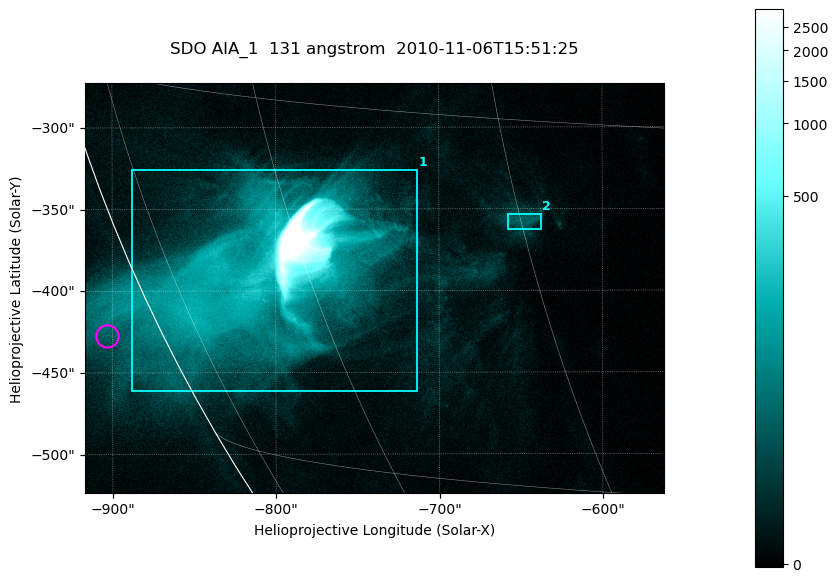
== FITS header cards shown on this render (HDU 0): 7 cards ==
TELESCOP= 'SDO     '           /
INSTRUME= 'AIA_1   '           /
WAVELNTH=                  131 /
WAVEUNIT= 'angstrom'           /
DATE-OBS= '2010-11-06T15:51:25.22' /
CTYPE1  = 'HPLN-TAN'           /
CTYPE2  = 'HPLT-TAN'           /

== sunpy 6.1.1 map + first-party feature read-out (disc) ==
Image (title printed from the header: SDO AIA_1  131 angstrom  2010-11-06T15:51:25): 590 x 417 px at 0.601 arcsec/px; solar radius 968 arcsec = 1612 px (partial field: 2.7% of the solar disc is inside the frame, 89% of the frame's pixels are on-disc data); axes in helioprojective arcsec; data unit not stated in the header (colour bar unlabelled)
Pointing: header CRPIX1/2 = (2045.07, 2040.72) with CRVAL1/2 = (0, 0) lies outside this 590 x 417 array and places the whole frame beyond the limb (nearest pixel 1.35 R_sun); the SolarSoft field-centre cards XCEN/YCEN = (-739.3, -398.4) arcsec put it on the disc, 767 arcsec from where CRPIX/CRVAL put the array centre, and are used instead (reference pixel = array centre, CRVAL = XCEN/YCEN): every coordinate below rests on XCEN/YCEN
Orientation: roll -0.139 deg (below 1 deg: not rotated)
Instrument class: DISC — disc imager (sunpy class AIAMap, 131 A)
Bright regions (active regions / flare kernels): reference = the on-disc median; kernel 5 px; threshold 5 sigma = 35.3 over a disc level ~6.52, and >= 1.15x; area >= 246 px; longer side >= 5 px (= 3 arcsec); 2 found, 2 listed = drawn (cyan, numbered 1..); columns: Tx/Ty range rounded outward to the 2 arcsec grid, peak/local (2 s.f.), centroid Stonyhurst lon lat
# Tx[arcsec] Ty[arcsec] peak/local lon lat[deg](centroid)
1 -888..-712 -462..-324 1412 -63 -22
2 -658..-638 -364..-352 8.8 -45 -19
Off-limb structures (1.02-1.3 R_sun): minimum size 123 px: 1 found; the strongest spans PA ~115..120 deg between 1.02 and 1.07 R_sun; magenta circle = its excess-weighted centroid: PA ~115 deg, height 1.03 R_sun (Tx ~-904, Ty ~-428 arcsec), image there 2.7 x the reference